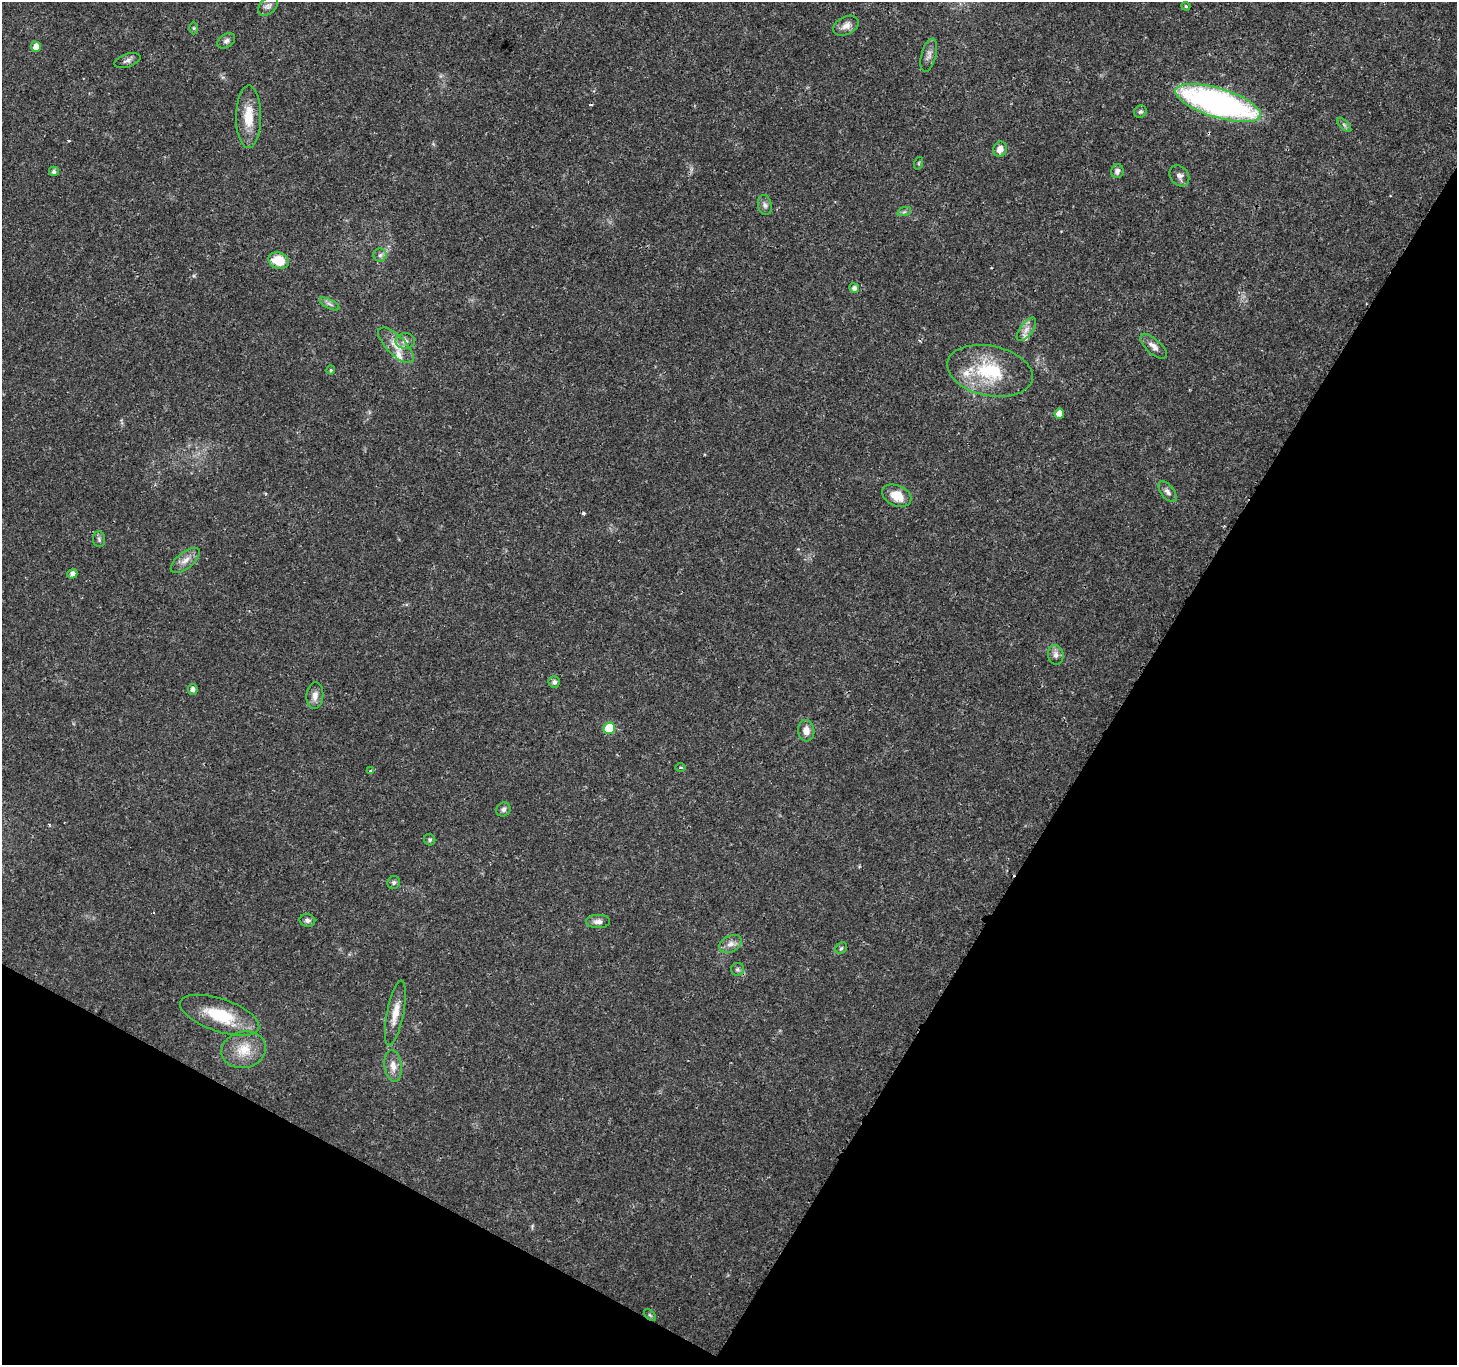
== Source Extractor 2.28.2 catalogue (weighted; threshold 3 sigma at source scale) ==
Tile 15 of 4 x 4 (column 3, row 4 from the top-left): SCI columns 2916-4370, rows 199-1561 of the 5835 x 5916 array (HDU 1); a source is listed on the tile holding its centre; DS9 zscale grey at full resolution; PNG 1459 x 1367 px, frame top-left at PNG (2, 2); each listed source drawn as its Kron ellipse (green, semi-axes under 4 px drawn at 4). Shown black and unused: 30% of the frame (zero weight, under 3 of 4 exposures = <1% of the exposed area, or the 3 px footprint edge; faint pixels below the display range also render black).
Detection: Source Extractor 2.28.2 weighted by HDU 2 'WHT'; one run over the whole footprint, this tile lists its part. Background 0.0187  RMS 0.0017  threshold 0.00782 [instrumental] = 3 sigma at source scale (4.5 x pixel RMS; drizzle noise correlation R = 1.50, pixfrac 1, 0.0396/0.0396 arcsec/px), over >= 5 px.
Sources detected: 61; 2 cosmic-ray / hot-pixel residue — neither listed nor drawn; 3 inside a brighter listed object's ellipse — not listed separately; the other 56 listed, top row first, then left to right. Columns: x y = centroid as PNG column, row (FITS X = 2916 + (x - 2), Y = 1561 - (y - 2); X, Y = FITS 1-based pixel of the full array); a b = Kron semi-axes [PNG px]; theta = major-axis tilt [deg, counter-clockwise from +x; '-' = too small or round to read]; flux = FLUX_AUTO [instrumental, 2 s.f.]
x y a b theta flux
268 6 11 7 44 0.79
1186 6 4 3 - 0.24
846 26 13 9 28 1.3
194 28 6 4 -90 0.23
226 41 10 6 32 0.61
36 47 5 5 - 1.6
929 55 17 7 75 0.98
127 61 13 6 18 0.65
1218 103 44 14 -17 51
1140 112 6 6 - 0.36
249 117 31 12 90 4.2
1344 125 9 3 -45 0.33
1000 149 8 7 - 1.3
919 163 6 4 72 0.21
54 171 5 4 - 0.49
1117 171 7 6 - 0.7
1179 176 11 9 -53 0.85
765 205 10 7 -79 0.61
904 212 7 4 18 0.32
380 255 6 6 - 0.49
279 261 10 8 -15 4.2
854 288 5 5 - 0.73
329 304 11 4 -27 0.54
1026 329 14 6 53 1.1
405 341 9 8 - 0.89
396 345 23 9 -45 2.4
1153 346 17 7 -42 1.1
331 370 4 4 - 0.21
990 371 43 25 -12 11
1059 414 5 5 - 1.4
1167 492 12 6 -51 0.73
897 496 15 10 -24 3.1
99 539 8 6 -85 0.43
185 560 17 8 39 1.4
72 574 5 4 - 0.84
1056 655 10 8 -81 0.9
554 682 5 5 - 0.68
193 689 5 4 - 0.76
315 696 13 8 85 1.2
609 728 6 5 - 6.6
806 731 11 8 -84 1.3
681 767 5 3 - 0.19
370 771 3 3 - 0.19
503 809 7 6 - 0.57
430 840 6 5 - 0.33
394 882 6 6 - 0.4
307 920 8 6 -11 0.55
598 922 12 6 1 0.85
730 944 12 8 27 1.1
841 948 6 5 - 0.3
737 969 6 6 - 0.42
395 1013 33 8 79 2.5
220 1015 41 16 -19 8
244 1050 22 18 13 3.9
393 1066 16 8 -82 1.5
650 1315 7 4 -44 0.26